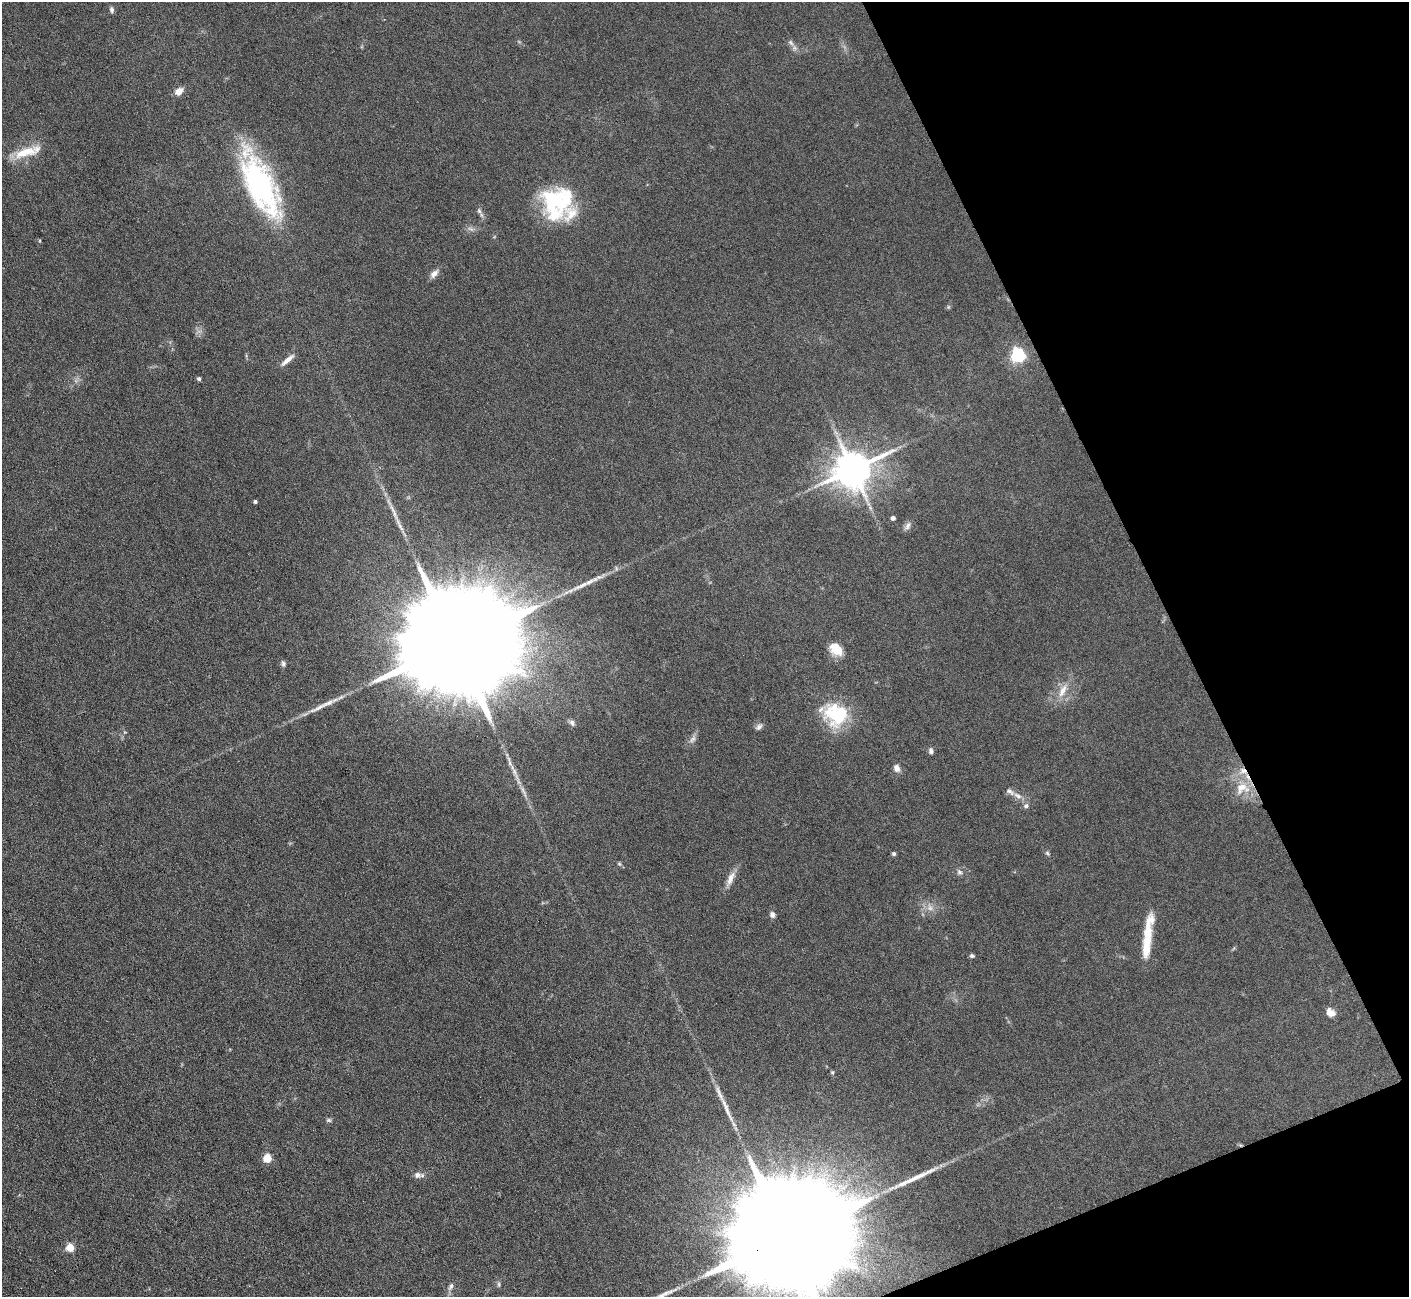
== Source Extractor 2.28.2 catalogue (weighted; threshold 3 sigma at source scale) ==
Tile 12 of 4 x 4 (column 4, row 3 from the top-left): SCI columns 4221-5627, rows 1579-2873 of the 5627 x 5613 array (HDU 1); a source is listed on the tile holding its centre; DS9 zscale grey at full resolution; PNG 1411 x 1299 px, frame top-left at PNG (2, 2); no overlay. Shown black and unused: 20% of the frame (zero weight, under 3 of 6 exposures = <1% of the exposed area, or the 3 px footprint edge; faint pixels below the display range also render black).
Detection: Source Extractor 2.28.2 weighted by HDU 2 'WHT'; one run over the whole footprint, this tile lists its part. Background 0.109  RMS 0.0089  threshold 0.0365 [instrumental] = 3 sigma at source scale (4.09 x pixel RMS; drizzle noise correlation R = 1.36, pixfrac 0.8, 0.05/0.05 arcsec/px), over >= 5 px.
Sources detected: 58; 1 too faint to see at this stretch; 4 long thin detections or spike segments (spike, bleed or trail) — not listed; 4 inside a brighter listed object's ellipse — not listed separately; the other 49 listed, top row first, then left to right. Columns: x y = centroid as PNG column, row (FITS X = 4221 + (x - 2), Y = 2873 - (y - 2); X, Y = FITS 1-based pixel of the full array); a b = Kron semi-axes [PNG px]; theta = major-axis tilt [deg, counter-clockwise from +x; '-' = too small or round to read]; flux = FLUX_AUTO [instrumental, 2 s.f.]
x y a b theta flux
112 9 7 5 -83 2.2
791 43 10 6 -52 2.8
179 91 11 7 39 6.6
25 152 31 11 16 20
260 185 64 23 -65 200
557 202 37 34 77 81
479 211 7 6 - 2.2
471 229 10 5 -26 2.6
434 274 12 7 43 4.9
948 307 6 4 46 1.1
1018 355 6 6 - 200
288 360 21 6 40 6.1
199 379 5 4 - 1.5
853 469 11 10 - 2600
255 502 4 3 - 1.7
870 508 7 4 -87 1.7
893 518 4 4 - 2.7
908 526 12 6 64 3.2
455 644 54 21 22 58000
836 649 15 11 -41 16
283 664 9 5 -79 2.1
1063 691 21 8 64 10
836 714 30 26 -27 50
572 723 9 7 -56 2.9
759 727 10 7 40 2.7
692 739 13 6 51 3.5
931 751 8 6 -80 2.4
897 768 9 7 -62 4.3
1242 788 23 18 13 19
1018 796 13 7 -31 5.2
1026 806 7 6 - 2.4
1047 853 7 4 -49 1.4
894 854 4 4 - 1.7
619 864 6 5 - 1.3
959 872 8 6 -34 2.5
731 878 22 8 66 7.5
930 908 9 8 - 4.8
772 915 8 6 -78 3
1148 933 46 10 81 26
972 956 6 5 - 1.7
1331 1013 10 7 -34 6.7
832 1072 5 4 - 1.1
329 1120 7 5 11 1.6
267 1159 5 5 - 30
417 1175 10 9 - 3.8
787 1237 59 21 22 71000
70 1248 5 5 - 23
499 1284 8 4 -82 1.4
451 1286 12 6 63 3.1
Overlapping masked pixels (flux is a lower limit): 2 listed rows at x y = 1242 788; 787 1237
Isophote crosses this tile's border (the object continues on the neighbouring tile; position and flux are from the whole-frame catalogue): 1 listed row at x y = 787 1237